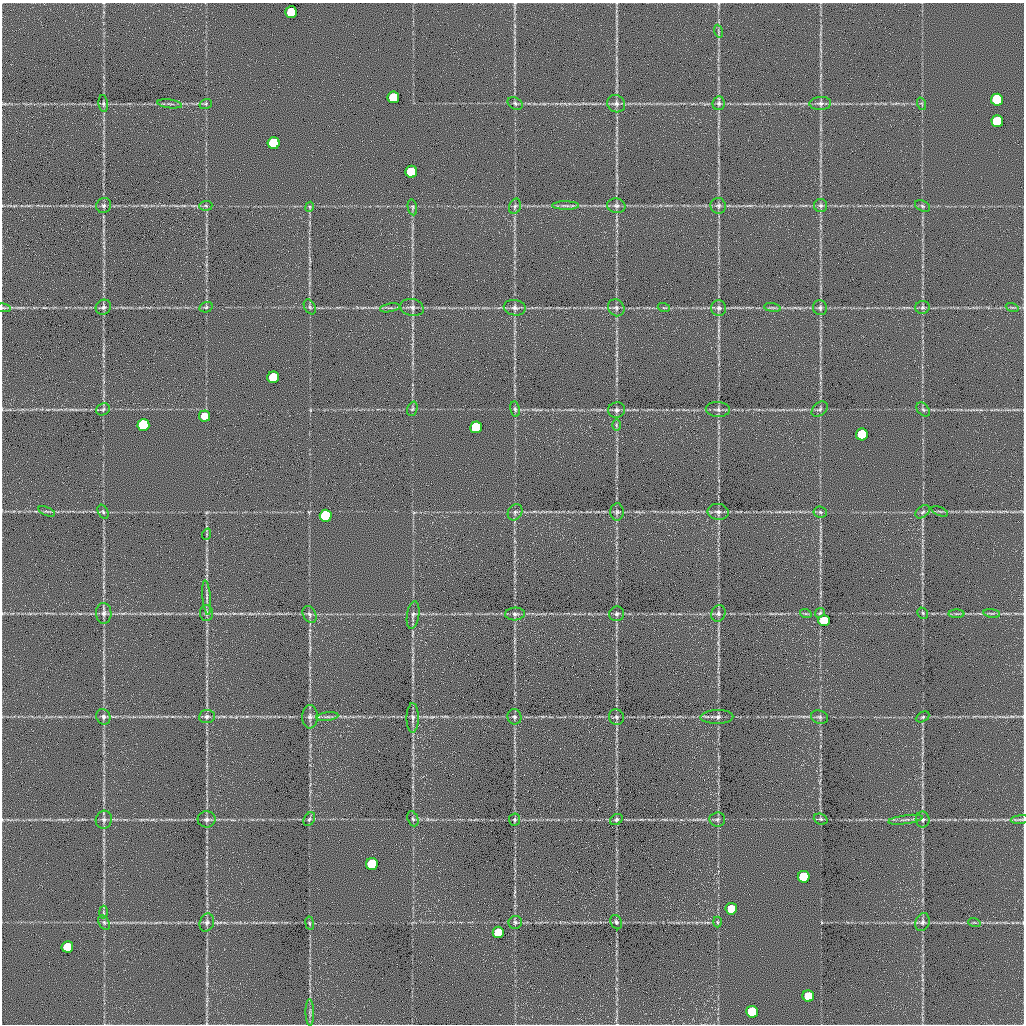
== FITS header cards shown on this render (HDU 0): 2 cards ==
NAXIS1  =                 1022 / length of data axis 1
NAXIS2  =                 1022 / length of data axis 2

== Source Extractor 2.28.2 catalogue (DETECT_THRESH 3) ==
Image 1022 x 1022 px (HDU 0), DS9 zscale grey, 1 PNG px = 1 image px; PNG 1026 x 1026 px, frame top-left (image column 1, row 1022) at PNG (2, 3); each listed source drawn as its Kron ellipse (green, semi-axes under 4 px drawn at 4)
Background 0.592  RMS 8.9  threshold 26.6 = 3 sigma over >= 5 px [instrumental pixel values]
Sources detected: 114; all 114 listed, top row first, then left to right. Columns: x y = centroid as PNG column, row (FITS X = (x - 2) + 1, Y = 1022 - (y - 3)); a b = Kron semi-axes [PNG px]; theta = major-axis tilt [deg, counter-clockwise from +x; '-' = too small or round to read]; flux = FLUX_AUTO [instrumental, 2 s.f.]
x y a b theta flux
291 12 6 6 - 57000
718 31 6 4 -71 870
393 97 6 6 - 57000
997 100 6 6 - 170000
103 103 8 4 -83 1200
515 103 8 6 -29 1300
719 103 7 6 - 1600
820 103 11 6 3 2400
170 104 12 3 -7 1300
206 104 6 5 - 930
616 104 9 8 - 2400
922 104 6 4 -71 770
997 121 6 6 - 85000
274 143 6 6 - 140000
411 172 6 6 - 80000
104 205 8 7 - 1600
206 206 6 5 - 1100
515 206 8 5 73 1400
566 206 13 4 -1 1800
616 206 9 7 -12 2100
718 206 8 7 - 1800
821 206 6 6 - 1600
922 206 8 5 -28 1200
310 207 5 4 - 640
412 207 8 4 -78 1100
103 307 8 7 - 1800
206 307 7 5 15 1100
310 307 8 5 -60 1300
412 307 12 8 -12 2700
922 307 7 6 - 1500
1012 307 6 4 -18 890
3 308 8 4 -8 860
390 308 10 3 10 1100
515 308 11 7 -10 2600
616 308 9 8 - 2000
664 308 6 3 -18 700
719 308 8 7 - 1900
772 308 8 4 -9 1100
820 308 7 7 - 1600
273 377 6 6 - 70000
103 409 7 5 28 1300
412 409 7 5 70 960
515 409 7 5 -80 1200
718 409 12 7 -3 2300
820 409 9 6 40 1500
617 410 8 7 - 2100
923 410 8 5 -49 1300
204 416 5 5 - 13000
143 425 6 6 - 150000
616 425 6 4 -89 850
476 427 6 6 - 95000
862 434 6 6 - 96000
47 511 9 3 -21 860
940 511 9 3 -21 850
103 512 7 5 -63 1200
515 512 9 6 57 1700
617 512 8 6 89 1600
718 512 10 8 -6 2600
820 512 7 5 -7 1300
923 512 8 5 39 1400
326 516 6 6 - 180000
207 534 6 3 72 730
207 598 17 3 -84 2200
104 613 10 7 -87 2700
207 613 8 6 -88 1900
718 613 8 7 - 1900
820 613 5 4 - 780
923 613 6 5 - 950
992 613 8 4 -8 1100
309 614 9 6 -64 1800
515 614 10 6 3 1900
617 614 7 7 - 1500
806 614 6 3 -18 900
956 614 8 4 0 1000
413 615 14 6 81 2100
824 621 6 5 - 25000
103 717 8 7 - 1900
207 717 8 6 5 1800
310 717 11 8 -89 2700
327 717 11 4 8 1700
514 717 8 7 - 1600
616 717 8 7 - 1600
717 717 16 7 1 2800
820 717 9 6 -15 1600
923 717 7 5 27 1100
413 718 15 6 89 2700
207 819 9 8 - 2200
309 819 7 5 59 1100
413 819 8 5 -69 1200
515 819 6 5 - 1200
616 819 7 5 33 1300
717 819 8 7 - 1600
821 819 7 5 -20 1100
923 819 8 7 - 1700
104 820 9 8 - 2400
905 820 17 3 8 2100
1020 820 9 3 5 1000
372 864 6 6 - 120000
804 877 6 6 - 93000
731 909 6 5 - 25000
103 912 6 4 -89 1000
104 922 8 5 -63 1400
515 922 6 6 - 1400
616 922 7 5 -63 1300
717 922 5 3 - 680
922 922 9 7 71 2100
974 922 6 4 -19 700
207 923 9 7 70 2100
310 923 7 3 -81 730
498 932 6 6 - 34000
67 947 6 6 - 48000
808 996 6 6 - 28000
310 1012 13 3 -89 1500
752 1012 6 6 - 97000
At the frame edge (FLAGS 8, measured only in part): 1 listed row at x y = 3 308